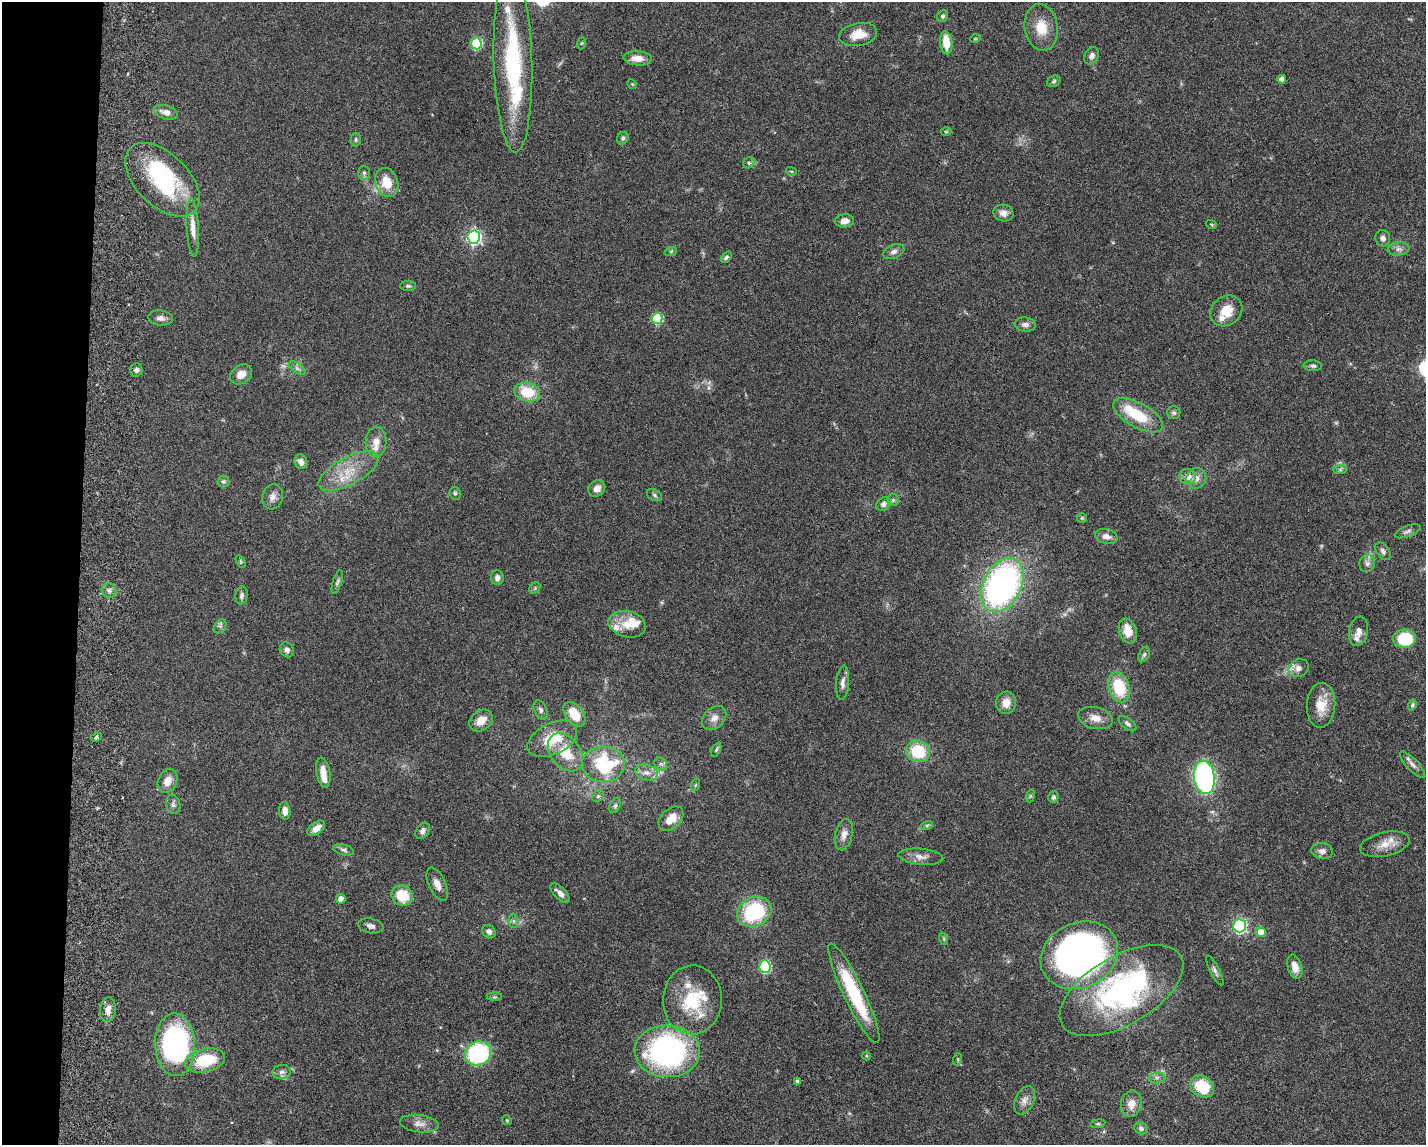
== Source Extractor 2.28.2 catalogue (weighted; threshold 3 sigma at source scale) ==
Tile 4 of 3 x 4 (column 1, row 2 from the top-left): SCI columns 277-1700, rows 2297-3439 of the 4712 x 4595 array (HDU 1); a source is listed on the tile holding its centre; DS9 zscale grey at full resolution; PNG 1428 x 1147 px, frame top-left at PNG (2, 2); each listed source drawn as its Kron ellipse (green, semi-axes under 4 px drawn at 4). Shown black and unused: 5% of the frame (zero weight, under 3 of 6 exposures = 3% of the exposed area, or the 3 px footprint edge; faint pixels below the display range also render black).
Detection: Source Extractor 2.28.2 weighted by HDU 2 'WHT'; one run over the whole footprint, this tile lists its part. Background 0.0588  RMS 0.0038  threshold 0.0154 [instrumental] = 3 sigma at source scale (4.09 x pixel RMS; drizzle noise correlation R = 1.36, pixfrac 0.8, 0.05/0.05 arcsec/px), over >= 5 px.
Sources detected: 167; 2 too faint to see at this stretch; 2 inside a brighter object's white glare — neither listed nor drawn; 11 inside a brighter listed object's ellipse — not listed separately; the other 152 listed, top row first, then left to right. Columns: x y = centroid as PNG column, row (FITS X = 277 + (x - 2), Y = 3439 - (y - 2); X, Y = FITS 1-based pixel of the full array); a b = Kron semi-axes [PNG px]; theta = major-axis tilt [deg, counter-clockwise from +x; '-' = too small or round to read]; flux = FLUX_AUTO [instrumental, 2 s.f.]
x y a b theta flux
943 16 6 5 - 0.65
1041 27 23 16 -81 7.2
858 34 19 11 11 5.3
975 39 5 3 - 0.27
476 43 6 5 - 27
582 43 6 4 70 0.36
946 43 11 6 -84 5.9
1092 56 9 7 63 1.5
638 58 14 7 -3 3.6
513 61 91 19 -88 43
1282 79 4 4 - 1.9
1054 81 7 5 29 0.64
632 84 5 4 - 0.32
166 112 12 7 -17 2.6
946 131 5 3 - 0.28
623 138 6 5 - 0.77
356 140 7 5 -89 0.63
749 163 6 5 - 0.61
791 171 5 3 - 0.31
364 173 7 6 - 0.73
162 180 45 26 -45 33
387 182 15 11 -70 6.9
1004 213 10 8 -12 2.1
844 221 9 6 6 2.2
1211 224 5 3 - 0.35
193 227 29 6 -87 3.4
474 237 7 6 - 82
1383 238 8 7 - 1.5
1399 249 11 6 7 1.5
671 251 6 4 19 0.48
894 252 11 6 22 1.4
726 257 6 4 47 0.64
408 286 8 5 -1 0.64
1226 311 17 14 39 6.4
160 318 12 7 -7 1.5
657 318 5 5 - 24
1025 325 10 7 -6 1.5
1313 366 9 5 -3 0.85
297 368 10 4 -35 1.1
136 370 7 6 - 1.2
241 374 12 9 32 3.1
527 392 13 9 -11 11
1174 413 6 6 - 0.77
1138 415 27 12 -29 12
376 442 15 10 87 3.8
301 462 7 6 - 1.8
1340 470 7 4 1 0.62
348 471 33 13 28 9.6
1188 477 8 7 - 2.6
1196 478 10 10 - 2.4
223 482 6 6 - 0.65
597 488 9 7 45 2.4
455 493 6 5 - 0.61
654 495 8 5 -29 0.74
272 497 13 10 75 2.1
893 500 6 6 - 0.7
884 504 7 6 - 1.3
1082 518 5 5 - 0.47
1407 531 14 5 21 1.1
1106 536 11 7 -12 2
1383 551 10 6 -54 1.1
241 562 7 4 -59 0.4
1367 563 9 7 76 1.3
497 578 7 6 - 1.6
337 582 12 4 72 0.83
1002 585 29 19 63 120
535 588 6 5 - 0.52
109 590 7 7 - 1.2
241 595 9 6 83 1
627 624 19 13 -13 5.9
220 626 8 5 54 0.89
1128 631 13 8 -71 5.3
1359 631 15 9 79 2.2
1405 639 11 9 1 17
287 650 8 7 - 1.4
1144 654 8 5 63 0.77
1299 668 10 8 24 2.2
843 683 17 6 85 1.9
1119 687 15 10 -73 14
1006 703 11 10 - 3.4
1321 705 22 14 87 6.6
1412 705 5 4 - 0.51
541 710 10 6 -64 1.2
574 714 14 8 -52 7
714 718 14 10 45 2.6
1095 718 17 10 -14 3.6
481 720 13 9 38 3.7
1127 724 10 5 -37 1
96 737 6 4 27 0.65
552 739 26 15 27 12
716 750 8 4 63 0.54
918 751 12 10 -19 13
565 752 21 14 -52 9.8
603 764 21 18 1 24
661 764 7 5 -43 0.83
1412 765 17 5 -47 1.7
323 772 15 7 -79 3.3
646 773 12 7 -16 2.2
1204 777 17 10 -82 82
168 781 12 9 65 3.3
695 785 6 4 70 0.4
598 796 6 5 - 0.62
1030 796 6 4 71 0.48
1053 797 6 5 - 0.93
173 804 10 7 -74 1.1
615 806 8 5 63 0.68
285 811 9 5 -84 2.3
671 819 14 9 43 4.6
927 825 6 4 19 0.53
316 828 10 6 36 2.5
423 831 9 6 58 1.3
844 834 16 8 77 2.5
1385 844 25 12 13 4.8
343 850 11 5 -15 0.97
1322 851 11 8 -6 1.7
921 857 22 8 -6 2.6
437 884 18 8 -65 2.6
560 893 12 5 -45 2
402 895 11 10 - 9.4
341 899 5 4 - 2
754 912 18 14 29 29
513 921 7 4 -90 0.68
371 926 13 7 -11 1.5
1239 926 6 6 - 56
489 932 7 6 - 1.3
1261 932 5 5 - 3.8
944 939 6 4 -72 0.48
1079 955 40 32 25 170
765 967 6 5 - 36
1295 967 12 7 -73 3
1215 970 16 5 -63 1.2
1121 990 69 34 30 71
854 993 55 10 -64 26
494 997 7 4 0 0.49
692 1000 34 29 88 20
108 1010 12 8 82 2.8
175 1045 31 20 -88 75
667 1051 32 26 -2 83
478 1053 13 11 31 41
867 1056 4 3 - 0.33
958 1059 6 4 72 0.43
205 1060 20 11 14 15
282 1072 9 7 5 1.2
1157 1078 8 5 7 1
798 1081 4 4 - 1
1202 1086 12 10 -39 13
1024 1100 15 9 65 2.4
1131 1104 13 10 78 3.9
507 1120 5 4 - 0.39
419 1124 19 8 -7 2.7
1098 1124 7 4 8 0.53
1141 1128 7 6 - 1